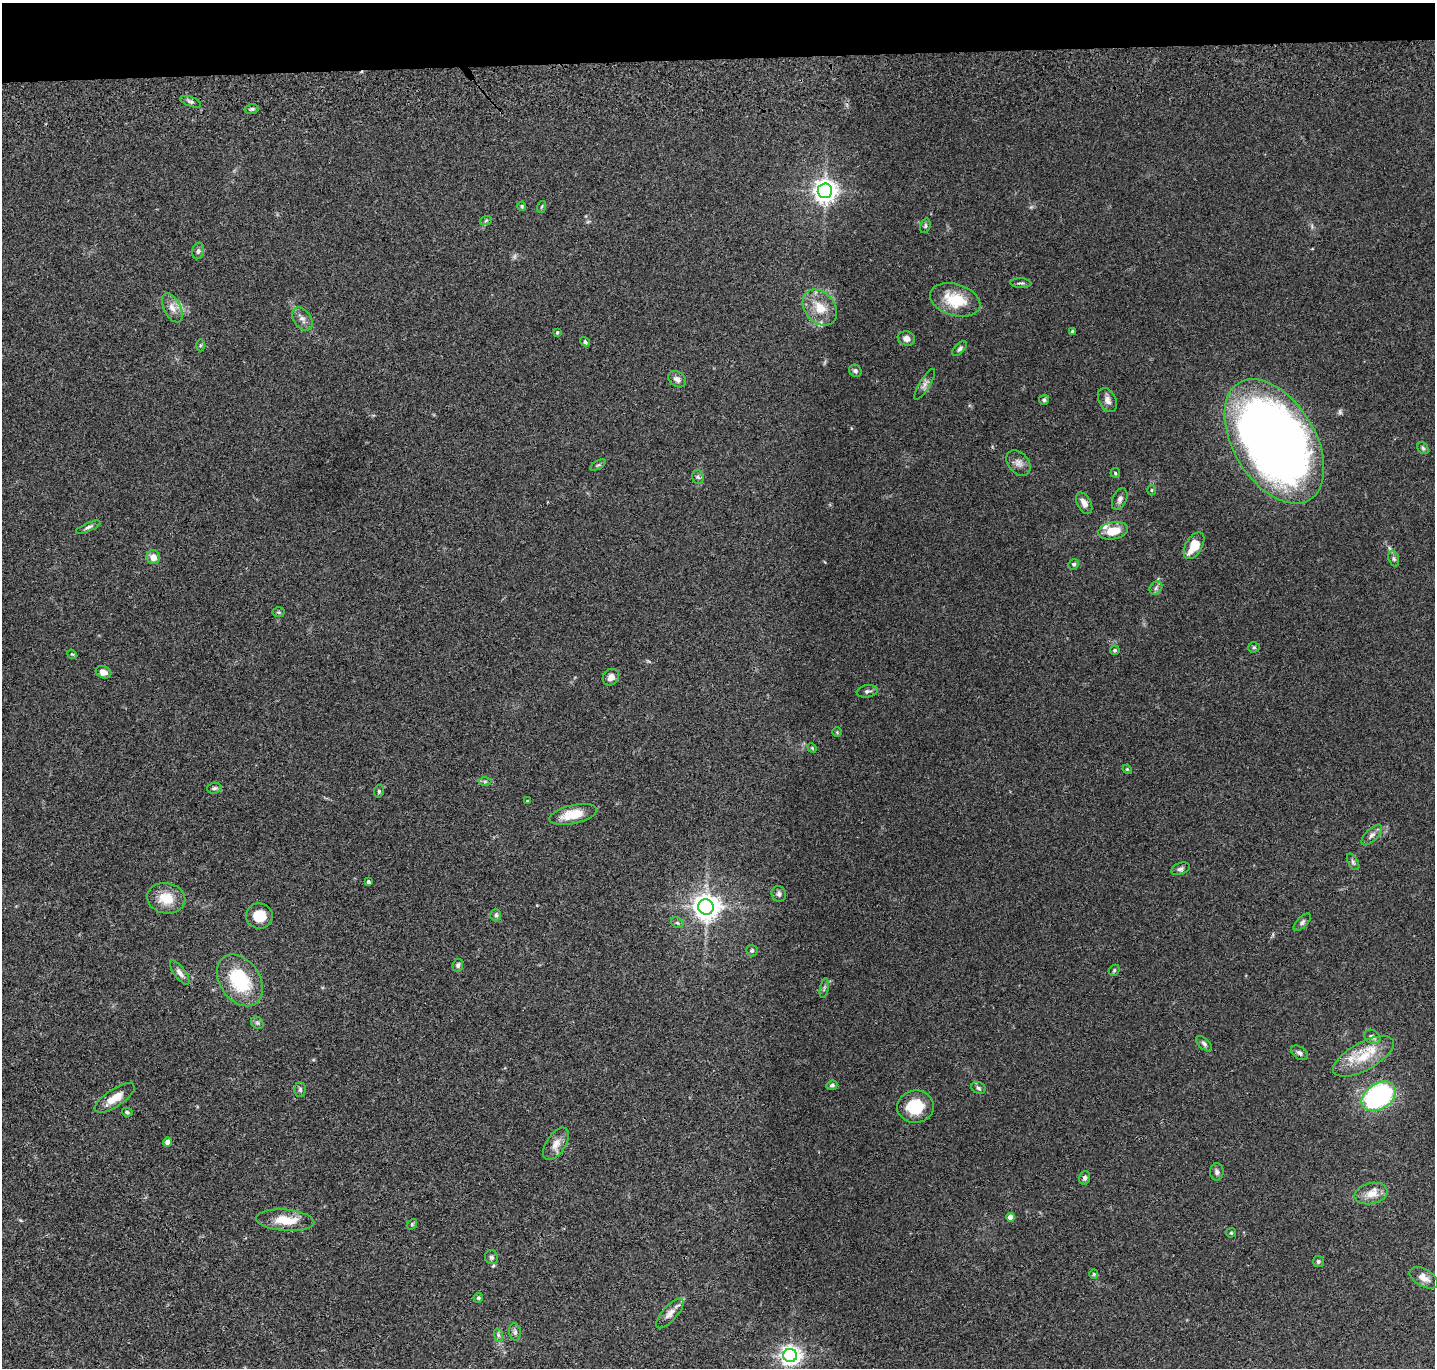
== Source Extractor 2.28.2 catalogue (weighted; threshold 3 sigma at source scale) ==
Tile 2 of 3 x 3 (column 2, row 1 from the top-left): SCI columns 1446-2878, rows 2937-4302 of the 4324 x 4505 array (HDU 1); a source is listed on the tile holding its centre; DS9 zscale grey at full resolution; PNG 1437 x 1370 px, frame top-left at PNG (2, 3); each listed source drawn as its Kron ellipse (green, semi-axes under 4 px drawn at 4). Shown black and unused: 4% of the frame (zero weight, under 3 of 4 exposures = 6% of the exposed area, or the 3 px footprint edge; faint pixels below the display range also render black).
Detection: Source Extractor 2.28.2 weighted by HDU 2 'WHT'; one run over the whole footprint, this tile lists its part. Background 0.0839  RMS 0.0062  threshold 0.0277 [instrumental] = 3 sigma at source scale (4.5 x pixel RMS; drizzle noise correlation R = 1.50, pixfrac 1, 0.05/0.05 arcsec/px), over >= 5 px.
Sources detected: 105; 1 too faint to see at this stretch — neither listed nor drawn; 2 inside a brighter listed object's ellipse — not listed separately; the other 102 listed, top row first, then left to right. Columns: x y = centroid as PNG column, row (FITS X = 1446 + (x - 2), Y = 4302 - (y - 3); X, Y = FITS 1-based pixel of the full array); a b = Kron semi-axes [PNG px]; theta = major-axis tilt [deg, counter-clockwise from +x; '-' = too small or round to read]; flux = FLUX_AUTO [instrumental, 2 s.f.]
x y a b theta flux
191 102 11 4 -20 1.6
252 109 6 5 - 1.1
825 191 7 7 - 470
522 206 4 4 - 0.8
541 207 6 3 70 0.71
486 220 6 4 20 0.96
925 226 7 5 74 1.2
198 251 8 6 73 1.5
1021 283 10 5 -2 1.4
955 300 26 15 -17 21
172 308 16 8 -63 4.9
820 308 20 15 -49 12
302 319 13 8 -56 3.2
1073 331 3 3 - 1.4
557 332 4 3 - 0.79
906 338 9 7 -18 3.3
585 342 5 4 - 1.1
200 345 6 4 89 0.74
960 349 9 5 45 1.5
855 371 6 6 - 1.6
677 379 9 7 -35 2.9
925 384 18 5 59 2.7
1044 400 5 5 - 1.2
1107 400 13 8 -63 3.5
1274 441 68 41 -58 630
1423 448 6 5 - 1.1
1018 463 14 10 -49 4
598 465 8 3 31 0.92
1115 473 5 4 - 0.8
698 477 7 5 -73 1.4
1151 490 5 3 - 0.65
1120 499 11 7 67 2.3
1084 503 12 6 -62 4.2
88 527 13 4 23 1.6
1113 531 15 8 9 12
1194 546 15 8 59 14
153 557 7 6 - 5.1
1394 559 8 5 -71 1.2
1074 564 5 5 - 1.2
1156 588 7 6 - 1.6
278 612 6 5 - 0.89
1254 647 5 5 - 0.94
1115 650 5 4 - 0.88
72 654 5 4 - 0.58
103 672 8 6 -23 3.7
611 677 9 7 48 3.6
867 691 11 6 9 1.8
837 732 5 5 - 0.71
812 748 5 4 - 0.59
1127 769 5 3 - 0.55
485 781 6 4 0 0.86
214 788 7 5 4 1.3
379 791 6 5 - 1.1
527 801 4 3 - 0.48
573 814 24 9 13 13
1372 835 13 6 45 2.6
1353 862 9 5 -60 1.3
1180 869 9 5 21 1.7
368 882 4 3 - 1.2
779 894 8 7 - 1.8
166 898 19 15 -11 13
706 907 8 7 - 650
496 915 6 5 - 1.3
259 916 13 12 - 11
1302 922 11 5 46 1.6
677 923 7 5 -30 1
752 951 6 5 - 1.1
458 965 6 5 - 1.3
1114 970 6 5 - 0.85
180 972 14 5 -53 2.9
240 980 28 20 -55 36
824 988 10 3 79 1.1
257 1023 7 5 -44 1.2
1372 1037 9 6 -31 2.3
1204 1044 10 5 -44 1.7
1299 1053 9 6 -32 2.1
1363 1056 34 14 28 19
832 1085 5 4 - 1.2
978 1088 7 5 -25 1.4
300 1090 7 5 -89 1.3
1379 1096 19 12 33 100
115 1098 23 9 34 8.4
915 1107 18 16 7 19
127 1112 5 3 - 0.88
168 1142 4 4 - 3.7
556 1144 18 9 56 5.4
1217 1172 8 7 - 1.9
1085 1178 7 5 74 1.5
1371 1194 17 10 12 7
1010 1217 4 4 - 4.2
285 1220 29 10 -5 14
412 1224 6 4 48 0.85
1231 1233 5 4 - 0.71
491 1257 7 6 - 1.6
1318 1262 5 5 - 1
1094 1274 5 4 - 0.75
1424 1278 15 8 -30 4.4
478 1298 5 4 - 1
670 1314 19 7 48 4.1
515 1332 9 5 -83 1.7
498 1335 7 4 -71 1.2
790 1355 7 6 - 370